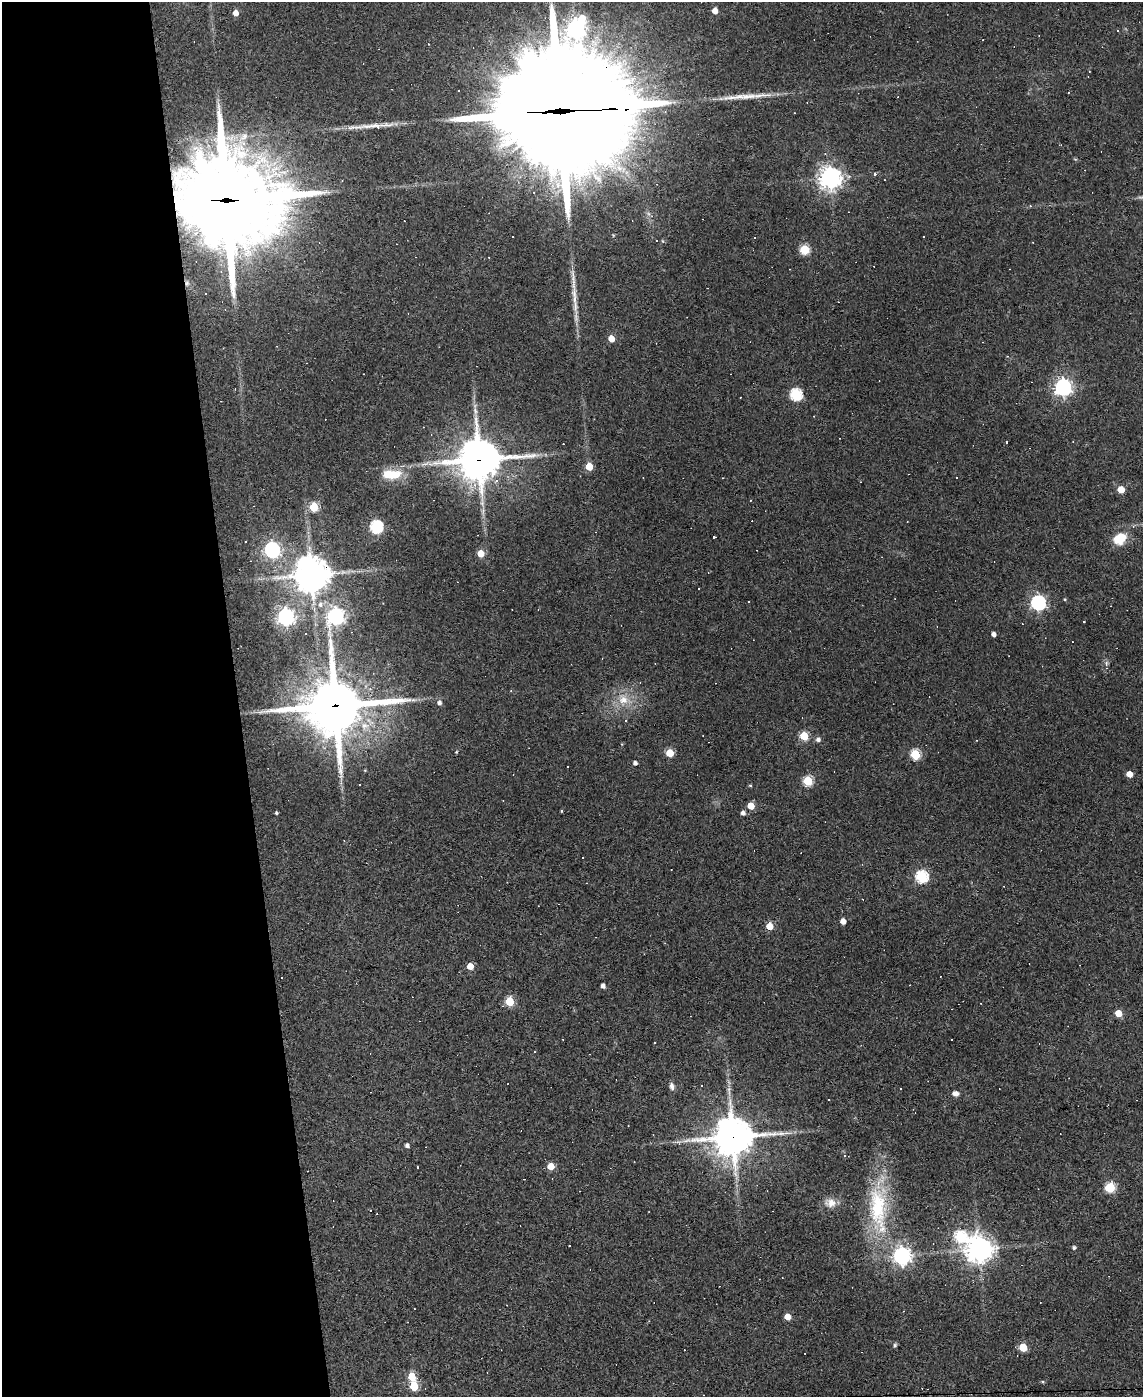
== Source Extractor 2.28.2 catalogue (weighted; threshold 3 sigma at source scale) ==
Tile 5 of 4 x 3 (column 1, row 2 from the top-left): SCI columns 1-1141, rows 1625-3019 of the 4564 x 4539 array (HDU 1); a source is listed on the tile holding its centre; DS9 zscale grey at full resolution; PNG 1145 x 1399 px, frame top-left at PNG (2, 2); no overlay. Shown black and unused: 21% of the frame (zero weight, under 3 of 4 exposures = <1% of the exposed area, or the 3 px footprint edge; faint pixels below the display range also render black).
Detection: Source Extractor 2.28.2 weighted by HDU 2 'WHT'; one run over the whole footprint, this tile lists its part. Background 0.0831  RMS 0.0059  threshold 0.0265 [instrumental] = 3 sigma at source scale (4.5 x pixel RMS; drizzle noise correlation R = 1.50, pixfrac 1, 0.05/0.05 arcsec/px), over >= 5 px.
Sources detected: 125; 35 cosmic-ray / hot-pixel residue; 2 long thin detections or spike segments (spike, bleed or trail) — not listed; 3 inside a brighter listed object's ellipse — not listed separately; the other 85 listed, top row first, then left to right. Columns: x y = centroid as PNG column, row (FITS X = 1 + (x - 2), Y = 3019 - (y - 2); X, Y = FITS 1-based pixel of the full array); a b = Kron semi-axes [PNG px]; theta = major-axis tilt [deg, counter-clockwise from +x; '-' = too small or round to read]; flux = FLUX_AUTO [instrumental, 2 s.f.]
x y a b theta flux
715 11 5 4 - 5.4
236 13 5 5 - 4.5
576 28 11 7 61 270
1089 71 3 2 - 0.36
760 95 41 7 5 9.6
565 111 71 38 1 20000
875 174 3 3 - 3.9
830 178 7 7 - 480
227 200 41 36 -13 5600
1030 206 4 3 - 0.56
754 238 3 2 - 0.8
804 249 5 5 - 36
575 306 24 7 -88 6.4
611 339 5 4 - 8.3
1063 387 7 6 - 240
796 394 6 6 - 66
479 459 16 14 2 1600
589 466 5 5 - 13
391 474 23 11 2 16
475 485 6 5 - 2.1
1121 489 5 5 - 11
314 507 5 5 - 27
1133 526 5 4 - 0.81
376 527 6 6 - 80
713 537 3 3 - 14
1120 538 15 12 31 13
272 550 7 6 - 170
481 553 5 5 - 11
708 572 3 3 - 0.53
311 575 11 11 - 1200
699 589 3 2 - 0.54
1065 599 4 4 - 0.58
1038 603 6 6 - 150
320 604 7 7 - 2.6
336 616 7 6 - 220
286 617 7 6 - 230
1084 622 2 2 - 0.43
993 634 4 4 - 2.5
1106 663 6 4 72 1
623 699 16 14 -42 11
439 703 5 5 - 2.1
335 706 22 20 9 2700
626 720 4 3 - 0.58
804 736 5 5 - 27
818 739 6 6 - 2.2
456 752 4 3 - 0.63
670 753 5 5 - 19
915 754 5 5 - 43
635 763 4 4 - 2
1129 774 5 4 - 7.3
808 781 5 5 - 34
750 785 5 3 - 0.57
751 806 5 5 - 12
561 811 5 3 - 0.51
276 813 3 3 - 0.99
743 813 5 4 - 2.3
922 877 6 6 - 73
843 921 5 4 - 5.4
769 926 5 5 - 12
470 966 5 4 - 9.4
603 986 4 4 - 2.5
509 1002 5 5 - 31
1118 1013 5 5 - 11
563 1039 2 2 - 0.38
951 1039 2 2 - 0.48
672 1086 11 6 -83 2.3
955 1093 7 5 -5 2.9
733 1137 14 12 4 1500
679 1142 8 6 -25 1.8
407 1145 4 4 - 2.1
551 1166 5 5 - 9.8
417 1167 3 3 - 1.3
1110 1187 6 5 - 37
831 1203 15 11 -5 5.6
877 1207 60 25 -90 52
960 1237 7 6 - 60
569 1246 2 2 - 0.51
1074 1248 4 4 - 1.3
979 1249 9 8 - 700
902 1256 7 6 - 260
787 1317 5 4 - 8.3
895 1345 6 4 75 0.98
1023 1347 5 5 - 22
412 1376 5 5 - 21
414 1386 5 5 - 27
Overlapping masked pixels (flux is a lower limit): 6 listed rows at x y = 565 111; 227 200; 479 459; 311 575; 335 706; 733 1137
Isophote crosses this tile's border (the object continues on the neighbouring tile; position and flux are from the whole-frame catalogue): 1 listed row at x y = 565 111